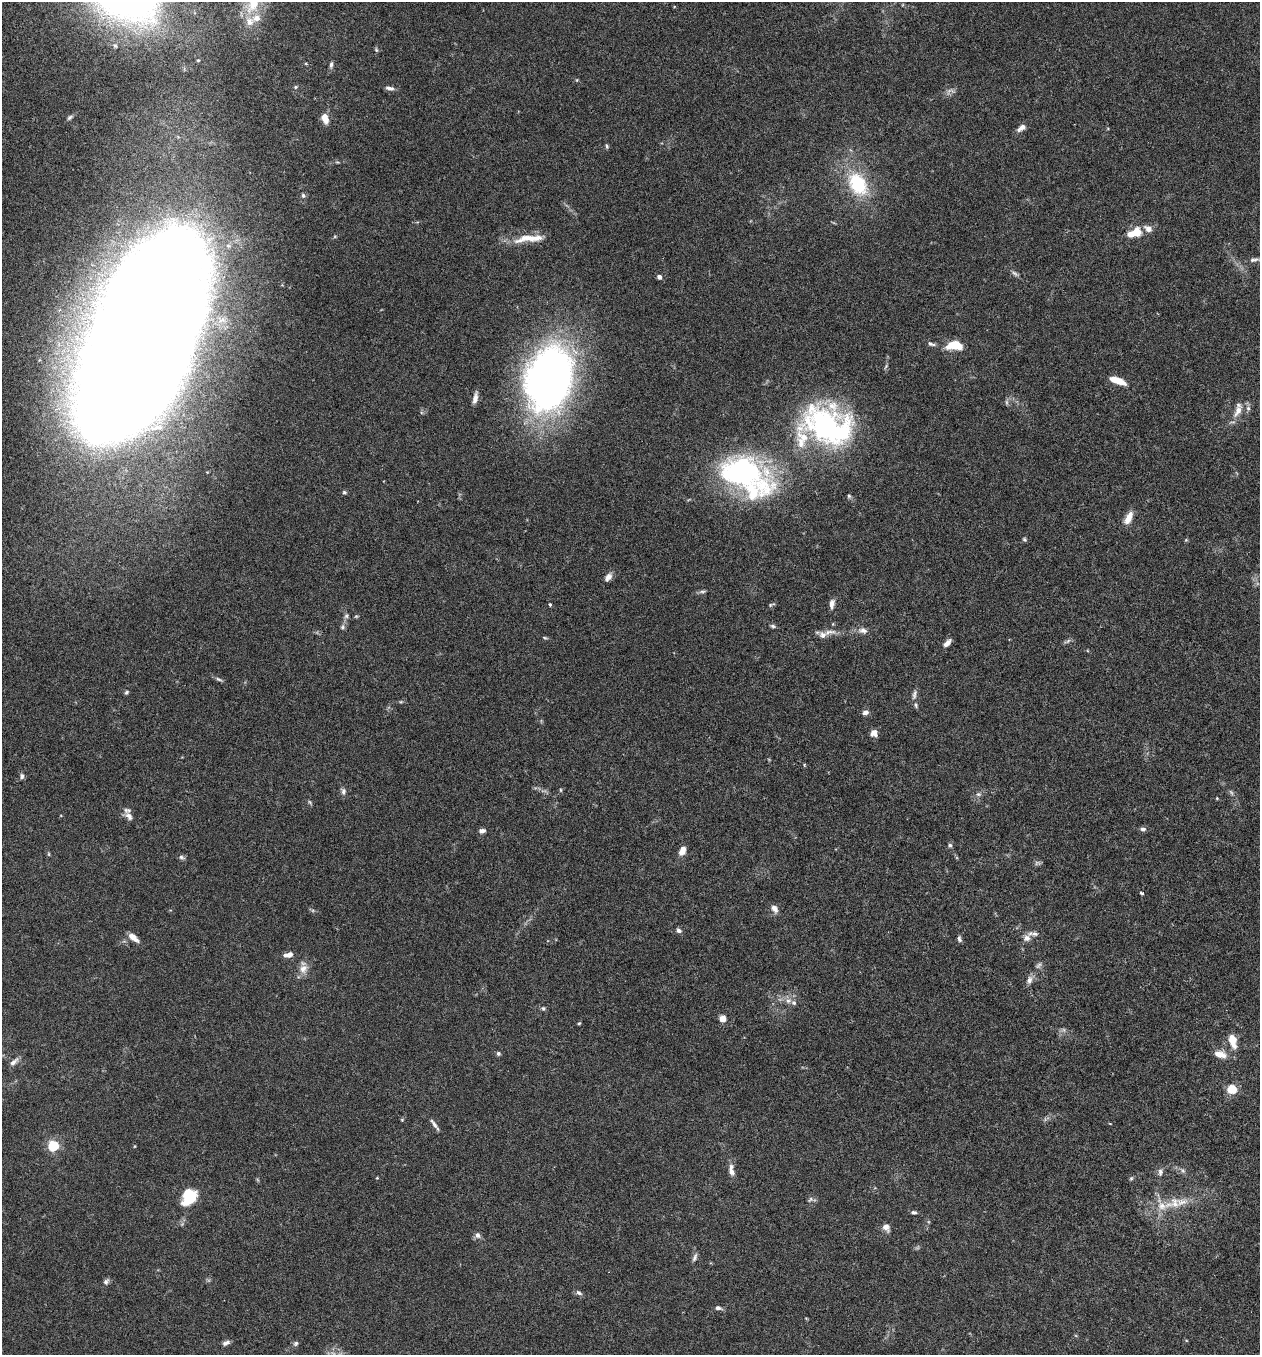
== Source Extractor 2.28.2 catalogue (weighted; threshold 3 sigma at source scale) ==
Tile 6 of 4 x 4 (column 2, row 2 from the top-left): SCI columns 1450-2707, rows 2736-4088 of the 5544 x 5466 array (HDU 1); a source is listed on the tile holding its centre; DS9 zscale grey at full resolution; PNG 1262 x 1357 px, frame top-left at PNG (2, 2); no overlay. Nothing masked; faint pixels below the display range render black.
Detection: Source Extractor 2.28.2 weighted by HDU 2 'WHT'; one run over the whole footprint, this tile lists its part. Background 0.0171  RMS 0.002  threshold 0.008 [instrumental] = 3 sigma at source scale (4.09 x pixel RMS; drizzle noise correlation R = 1.36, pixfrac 0.8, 0.05/0.05 arcsec/px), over >= 5 px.
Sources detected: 128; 6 too faint to see at this stretch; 5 inside a brighter object's white glare — not listed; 14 inside a brighter listed object's ellipse — not listed separately; the other 103 listed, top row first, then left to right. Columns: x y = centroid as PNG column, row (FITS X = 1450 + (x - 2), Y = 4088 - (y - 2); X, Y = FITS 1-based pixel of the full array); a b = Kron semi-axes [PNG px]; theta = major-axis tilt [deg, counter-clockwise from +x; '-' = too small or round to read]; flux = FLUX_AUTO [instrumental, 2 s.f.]
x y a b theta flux
253 2 47 17 72 9.5
376 50 6 5 - 0.27
331 64 8 4 81 0.47
296 87 6 4 22 0.25
390 88 10 5 -10 0.74
950 91 15 7 27 0.83
69 117 7 5 45 0.34
325 118 11 7 -72 1.9
1021 128 12 6 35 1
607 146 7 4 -70 0.27
858 184 25 17 -58 11
303 195 7 5 -75 0.35
1135 233 17 9 20 3.9
335 236 6 4 19 0.22
528 238 39 11 7 3.9
1254 260 13 6 7 0.64
1015 273 10 5 -37 0.47
659 277 5 5 - 0.61
143 344 155 68 70 1200
931 344 12 5 -17 0.56
954 345 14 8 1 5.5
886 366 8 4 55 0.26
553 380 71 48 67 96
1117 381 17 6 -21 3.1
475 398 13 5 79 1.1
1238 411 20 9 63 2
824 426 44 41 19 41
743 472 59 33 -22 42
344 492 7 5 -13 0.28
849 496 5 5 - 0.28
1128 518 17 7 63 1.9
1024 539 6 5 - 0.28
1186 540 5 5 - 0.2
608 577 11 7 51 1.1
702 591 11 4 7 0.42
550 604 3 3 - 0.41
832 604 11 6 84 0.93
771 605 10 4 19 0.3
346 616 8 6 75 0.47
773 626 7 5 -17 0.35
343 627 7 6 - 0.46
863 630 13 8 -8 1
829 632 21 8 6 1.5
545 638 6 3 -19 0.21
1067 641 11 4 27 0.43
947 643 10 5 46 1
219 679 10 4 -24 0.42
126 692 6 4 45 0.3
914 695 14 5 77 0.64
401 702 6 3 -17 0.21
865 712 7 6 - 0.69
874 733 9 7 -58 1
22 776 7 5 90 0.49
560 790 5 3 - 0.19
343 791 9 6 -89 0.63
978 794 7 5 18 0.47
1217 798 4 4 - 0.15
129 816 13 7 -51 0.94
1143 829 8 5 0 0.51
482 831 7 5 8 0.74
950 845 6 5 - 0.35
682 851 10 6 69 1.5
181 857 9 5 -14 0.45
1142 893 4 3 - 0.32
774 908 11 7 -53 1
679 930 7 6 - 0.53
133 938 14 6 -38 1.5
1027 938 10 9 - 1.1
959 939 7 5 -65 0.45
288 955 12 6 11 1.1
1038 965 11 6 45 0.57
303 969 14 11 69 1.6
1029 980 11 7 71 0.91
788 1001 8 8 - 0.94
543 1008 6 6 - 0.35
723 1018 8 7 - 1.3
579 1023 4 3 - 0.2
1064 1030 7 4 -71 0.32
1232 1040 11 6 -75 3.5
498 1053 5 5 - 0.4
1220 1054 17 9 -15 2
14 1062 14 6 42 0.8
1232 1089 5 5 - 10
402 1120 5 4 - 0.18
434 1125 18 4 -55 0.7
53 1146 5 5 - 15
731 1170 16 7 -81 1.3
1183 1171 8 5 -45 0.46
1160 1172 10 6 85 0.65
377 1178 4 4 - 0.14
1131 1178 6 5 - 0.27
188 1193 27 15 68 4.8
811 1199 8 6 39 0.47
1173 1203 31 15 19 5.2
914 1212 7 4 -6 0.42
886 1227 10 7 -45 1
478 1235 8 7 - 0.7
695 1257 11 4 65 0.52
106 1281 9 6 50 0.52
579 1293 10 5 -29 0.47
718 1308 8 5 -10 0.59
226 1343 10 5 24 0.64
296 1343 8 6 45 0.43
Isophote crosses this tile's border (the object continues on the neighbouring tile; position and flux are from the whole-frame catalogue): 2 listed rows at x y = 253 2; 143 344